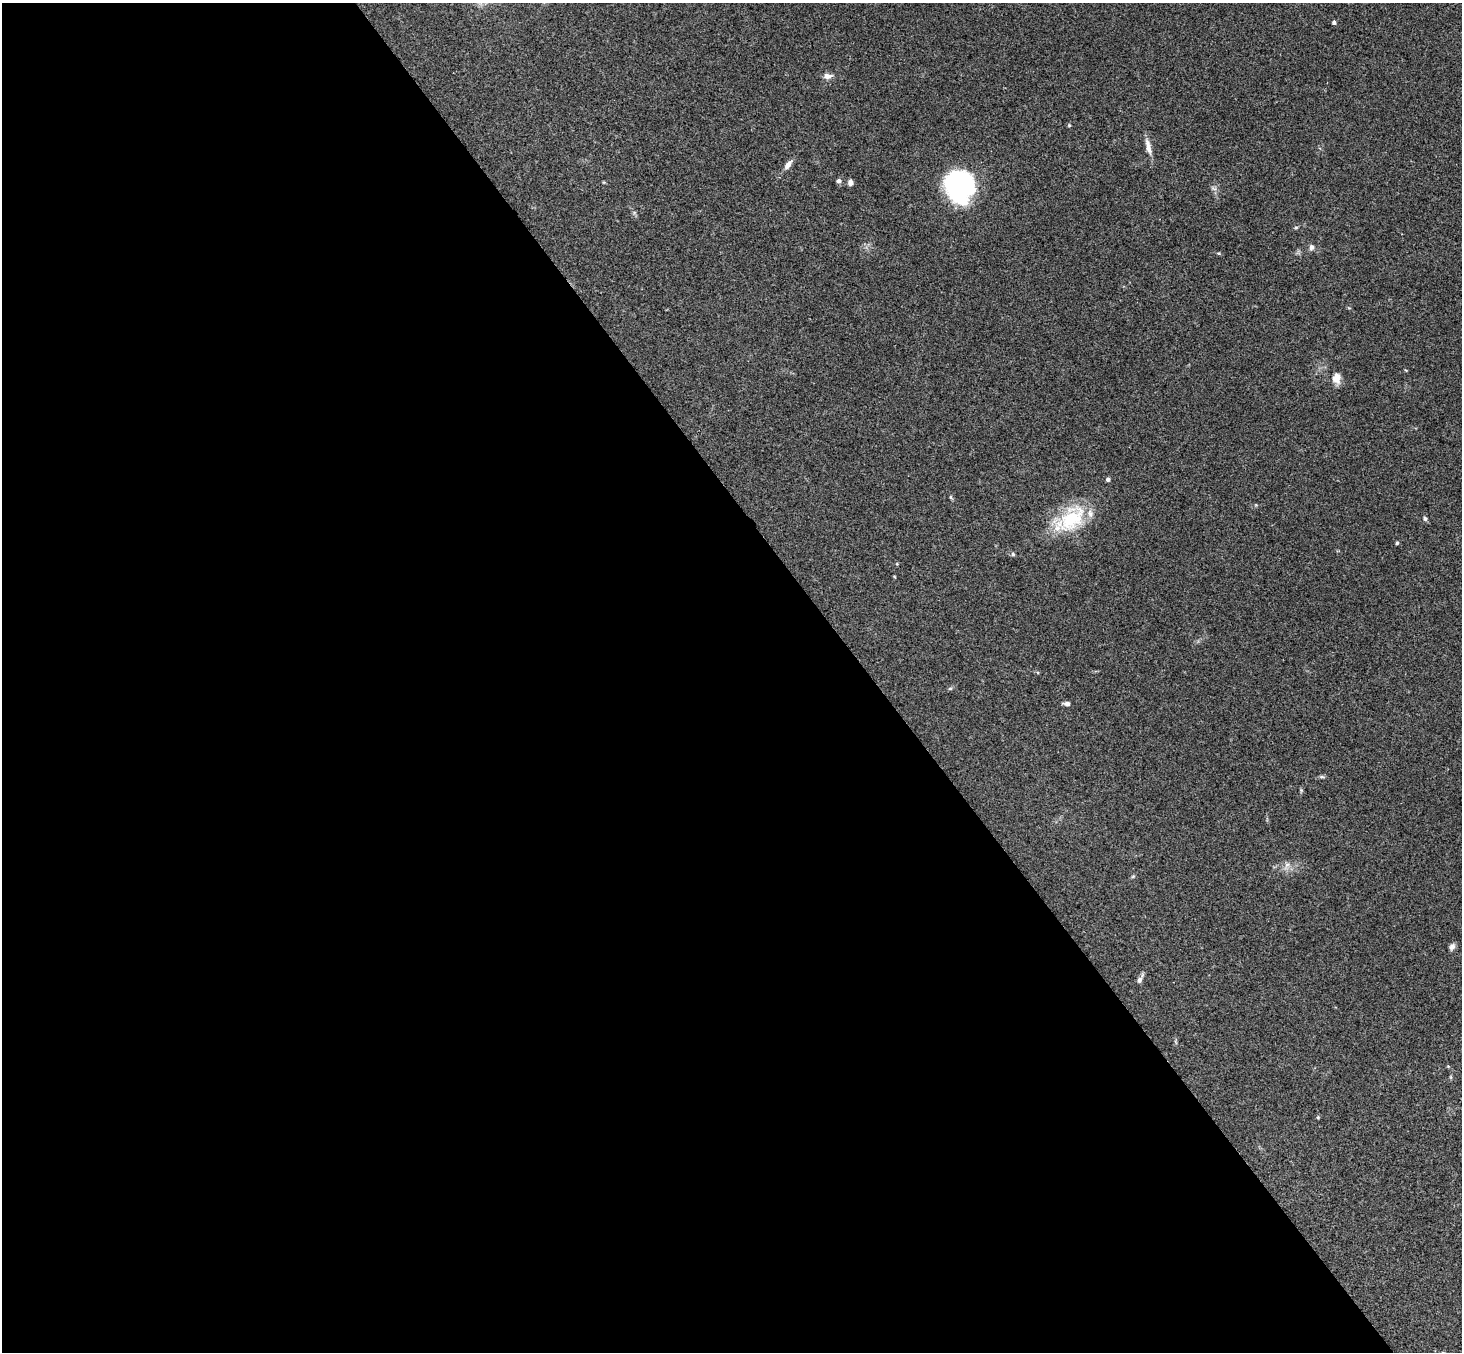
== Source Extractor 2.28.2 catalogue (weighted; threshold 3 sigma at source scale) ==
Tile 9 of 4 x 4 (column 1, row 3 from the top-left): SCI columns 53-1512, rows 1682-3031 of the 5945 x 5927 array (HDU 1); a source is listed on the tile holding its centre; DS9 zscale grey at full resolution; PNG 1464 x 1354 px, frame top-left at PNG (2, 3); no overlay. Shown black and unused: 60% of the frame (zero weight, under 3 of 4 exposures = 6% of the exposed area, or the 3 px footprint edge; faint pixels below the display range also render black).
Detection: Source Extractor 2.28.2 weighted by HDU 2 'WHT'; one run over the whole footprint, this tile lists its part. Background 0.215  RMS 0.0084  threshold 0.0377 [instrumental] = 3 sigma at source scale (4.5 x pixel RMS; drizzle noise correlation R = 1.50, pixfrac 1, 0.05/0.05 arcsec/px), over >= 5 px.
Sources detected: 25; all 25 listed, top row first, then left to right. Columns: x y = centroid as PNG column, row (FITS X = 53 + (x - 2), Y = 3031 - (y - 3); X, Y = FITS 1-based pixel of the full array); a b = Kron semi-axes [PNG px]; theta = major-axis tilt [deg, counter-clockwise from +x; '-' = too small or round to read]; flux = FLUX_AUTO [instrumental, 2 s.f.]
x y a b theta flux
1334 22 4 3 - 2.4
828 76 11 7 2 4.1
1069 125 5 4 - 1
1148 146 21 6 -77 6.6
788 165 12 6 53 4.6
839 181 5 5 - 2.8
850 183 6 5 - 3.3
960 186 29 26 -74 140
1296 227 6 3 19 0.9
1311 247 7 6 - 2.8
1336 378 11 9 80 8
1108 479 5 4 - 2
951 497 6 4 -71 1
1072 519 45 26 38 47
1425 519 6 5 - 1.6
1397 543 4 4 - 1
1013 554 6 4 -65 1.4
950 689 6 4 1 1
1067 703 9 5 -6 2.1
1322 777 6 4 -17 1.2
1287 865 7 5 1 2.4
1133 876 6 3 19 0.95
1452 947 9 6 61 2.9
1139 980 8 6 67 2.5
1318 1117 4 4 - 0.87